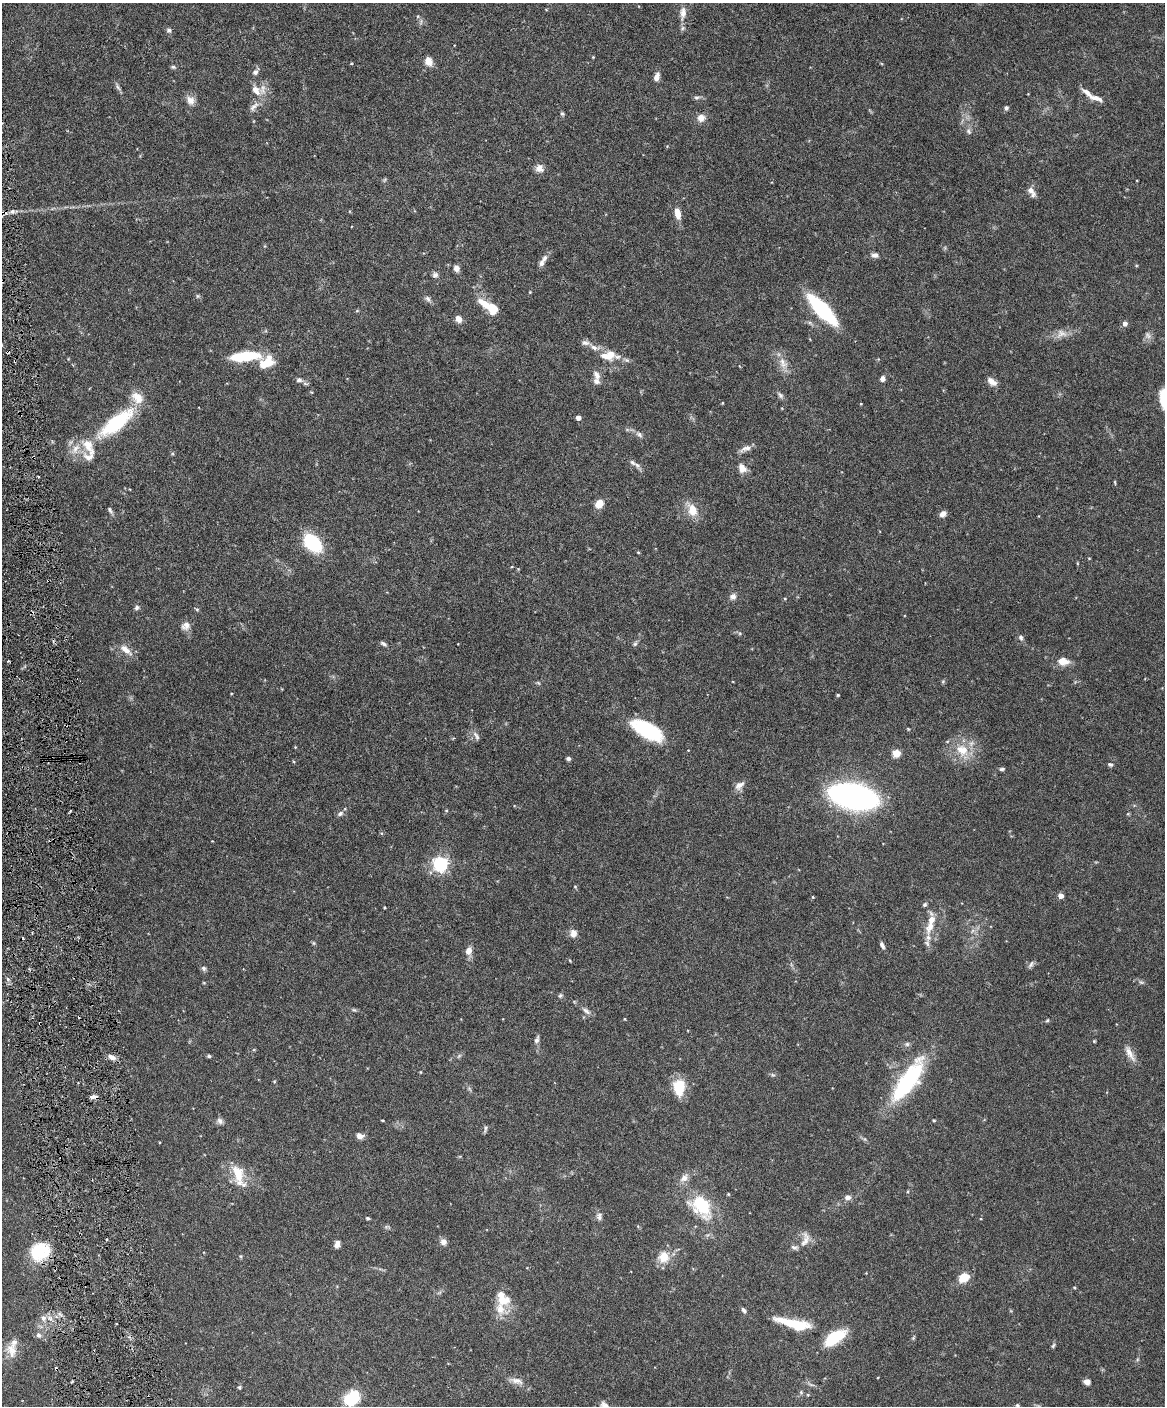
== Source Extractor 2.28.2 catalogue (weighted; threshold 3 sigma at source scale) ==
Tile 7 of 4 x 3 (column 3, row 2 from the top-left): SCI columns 2330-3492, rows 1537-2940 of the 4656 x 4583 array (HDU 1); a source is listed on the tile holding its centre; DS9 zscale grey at full resolution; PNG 1167 x 1408 px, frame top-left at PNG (2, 3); no overlay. Shown black and unused: <1% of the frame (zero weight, under 3 of 6 exposures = <1% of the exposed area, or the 3 px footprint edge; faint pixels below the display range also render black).
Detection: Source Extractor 2.28.2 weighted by HDU 2 'WHT'; one run over the whole footprint, this tile lists its part. Background 0.243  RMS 0.0049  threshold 0.02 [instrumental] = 3 sigma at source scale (4.09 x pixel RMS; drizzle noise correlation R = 1.36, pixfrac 0.8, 0.05/0.05 arcsec/px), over >= 5 px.
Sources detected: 173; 2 too faint to see at this stretch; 2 cosmic-ray / hot-pixel residue — not listed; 15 inside a brighter listed object's ellipse — not listed separately; the other 154 listed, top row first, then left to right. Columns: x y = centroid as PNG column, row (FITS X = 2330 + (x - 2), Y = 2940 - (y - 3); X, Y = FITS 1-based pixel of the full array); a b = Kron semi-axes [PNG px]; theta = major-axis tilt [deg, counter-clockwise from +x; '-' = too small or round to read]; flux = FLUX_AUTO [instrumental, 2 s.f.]
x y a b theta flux
683 13 17 8 85 3.5
169 30 7 6 - 1
593 57 4 3 - 0.39
428 61 12 9 -70 3.5
173 67 7 5 -10 0.8
255 72 10 6 50 1.6
657 77 10 6 71 2.4
118 87 12 4 -60 1.2
256 90 17 11 -50 5.5
697 98 9 5 9 1
1096 98 19 7 -17 3.5
191 100 12 10 -61 3.2
254 107 18 7 46 3
1006 108 6 5 - 0.93
562 114 6 5 - 0.65
701 118 10 10 - 3.2
968 131 9 6 -68 1.3
539 168 10 10 - 2.7
384 180 6 4 70 0.57
1031 192 14 7 -59 2.9
678 213 15 7 -77 4.3
875 255 9 6 -9 1.8
544 258 9 6 64 1.9
456 268 6 6 - 2.6
435 275 8 7 - 1.4
530 292 3 3 - 0.32
198 296 5 5 - 0.65
428 299 9 6 -57 1.4
484 304 20 8 -39 7.2
822 310 29 10 -47 49
357 311 5 3 - 0.44
459 319 7 6 - 3.4
1125 324 6 5 - 1.8
1061 334 17 11 -1 4
1148 335 10 7 -42 1.6
585 343 11 7 -5 1.7
245 356 38 12 5 17
606 356 23 9 -23 6.3
783 363 19 11 -64 5
597 375 13 8 -64 2.7
882 379 6 5 - 2
299 380 8 6 -1 1.5
992 382 13 7 -39 3
780 395 11 6 -45 1.3
137 398 19 14 -49 7
722 403 3 3 - 0.35
861 404 4 3 - 0.34
578 418 4 4 - 2.8
116 423 35 12 39 40
639 434 10 6 -38 1.6
88 445 28 14 -57 8.4
746 448 16 6 22 2.4
633 463 10 6 -38 1.8
742 468 11 9 -60 3.9
1115 482 7 3 -77 0.41
599 504 9 7 54 5.5
110 510 10 4 -61 1
692 510 18 12 -72 6.8
943 514 8 7 - 2
312 543 19 12 -47 29
638 552 4 4 - 0.43
1089 558 4 3 - 0.34
518 569 4 4 - 0.37
733 597 8 8 - 2.1
136 607 7 6 - 1.2
197 609 5 5 - 0.63
186 626 13 10 32 2.8
1021 638 7 6 - 1.2
384 644 9 4 -32 1.1
635 644 7 5 22 0.91
126 650 18 8 -40 4.3
1063 661 14 9 -6 5
943 681 6 4 45 0.6
538 683 7 3 -37 0.57
838 695 3 3 - 0.59
647 730 34 14 -29 34
476 736 14 5 -59 1.7
962 750 21 15 -32 10
896 753 5 5 - 14
568 759 4 4 - 1.2
1110 764 7 5 -28 0.85
1002 769 7 5 7 0.82
739 785 15 8 41 2.7
853 796 29 14 -12 230
340 814 8 6 33 1.4
440 864 6 6 - 110
575 887 5 4 - 0.51
1061 895 4 4 - 3.6
813 897 5 3 - 0.41
925 904 6 5 - 0.8
930 926 21 10 62 6.3
972 931 7 4 71 0.99
573 933 10 9 - 2.8
314 943 6 4 -90 0.59
882 945 9 5 -66 1.4
469 951 9 7 73 3.4
1031 965 12 5 57 1.2
203 968 7 6 - 1
8 979 6 4 -70 0.86
1141 982 6 4 -18 0.76
560 995 6 5 - 0.82
354 1010 7 4 -18 0.68
586 1011 14 6 -38 1.9
624 1019 4 3 - 0.36
1047 1020 5 4 - 0.53
40 1023 3 2 - 0.34
537 1040 10 6 69 1.4
1094 1041 4 3 - 0.45
907 1044 6 6 - 1
1130 1053 26 8 -61 4.1
209 1056 4 4 - 0.76
112 1057 11 6 -29 2.6
420 1072 4 3 - 0.34
773 1075 6 5 - 0.72
908 1081 43 14 55 57
679 1087 18 12 89 12
94 1097 10 4 3 1.6
382 1120 4 2 - 0.37
934 1120 4 3 - 0.5
220 1121 9 7 -49 1.6
485 1129 10 4 73 0.92
359 1136 6 5 - 3.7
238 1175 33 13 -71 10
684 1178 12 8 37 3
728 1194 4 4 - 0.42
847 1197 7 6 - 2.2
701 1206 30 20 -50 23
599 1216 10 7 -84 1.6
367 1218 5 4 - 0.6
386 1227 8 4 0 0.78
805 1239 23 10 74 4
443 1242 8 7 - 2.3
337 1244 8 6 71 2.2
39 1252 22 19 20 17
663 1257 16 14 65 7
964 1278 13 10 25 6.4
1074 1287 4 3 - 0.45
502 1298 26 16 -65 10
744 1310 8 5 -50 1.1
43 1318 9 7 -73 2.3
795 1324 35 9 -15 21
39 1335 7 7 - 1.4
834 1338 26 11 35 18
913 1338 6 4 46 0.58
1053 1346 7 5 62 0.77
12 1350 19 13 -76 5.8
517 1381 18 8 -15 3.4
1087 1382 6 6 - 2.1
811 1385 10 3 -21 0.99
239 1387 5 4 - 0.63
801 1392 6 5 - 0.76
351 1398 15 11 40 21
1017 1405 6 4 20 0.68
605 1406 15 8 -42 3.3
Overlapping masked pixels (flux is a lower limit): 3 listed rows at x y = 40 1023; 94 1097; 39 1252
Isophote crosses this tile's border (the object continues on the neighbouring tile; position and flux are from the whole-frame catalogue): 1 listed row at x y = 605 1406